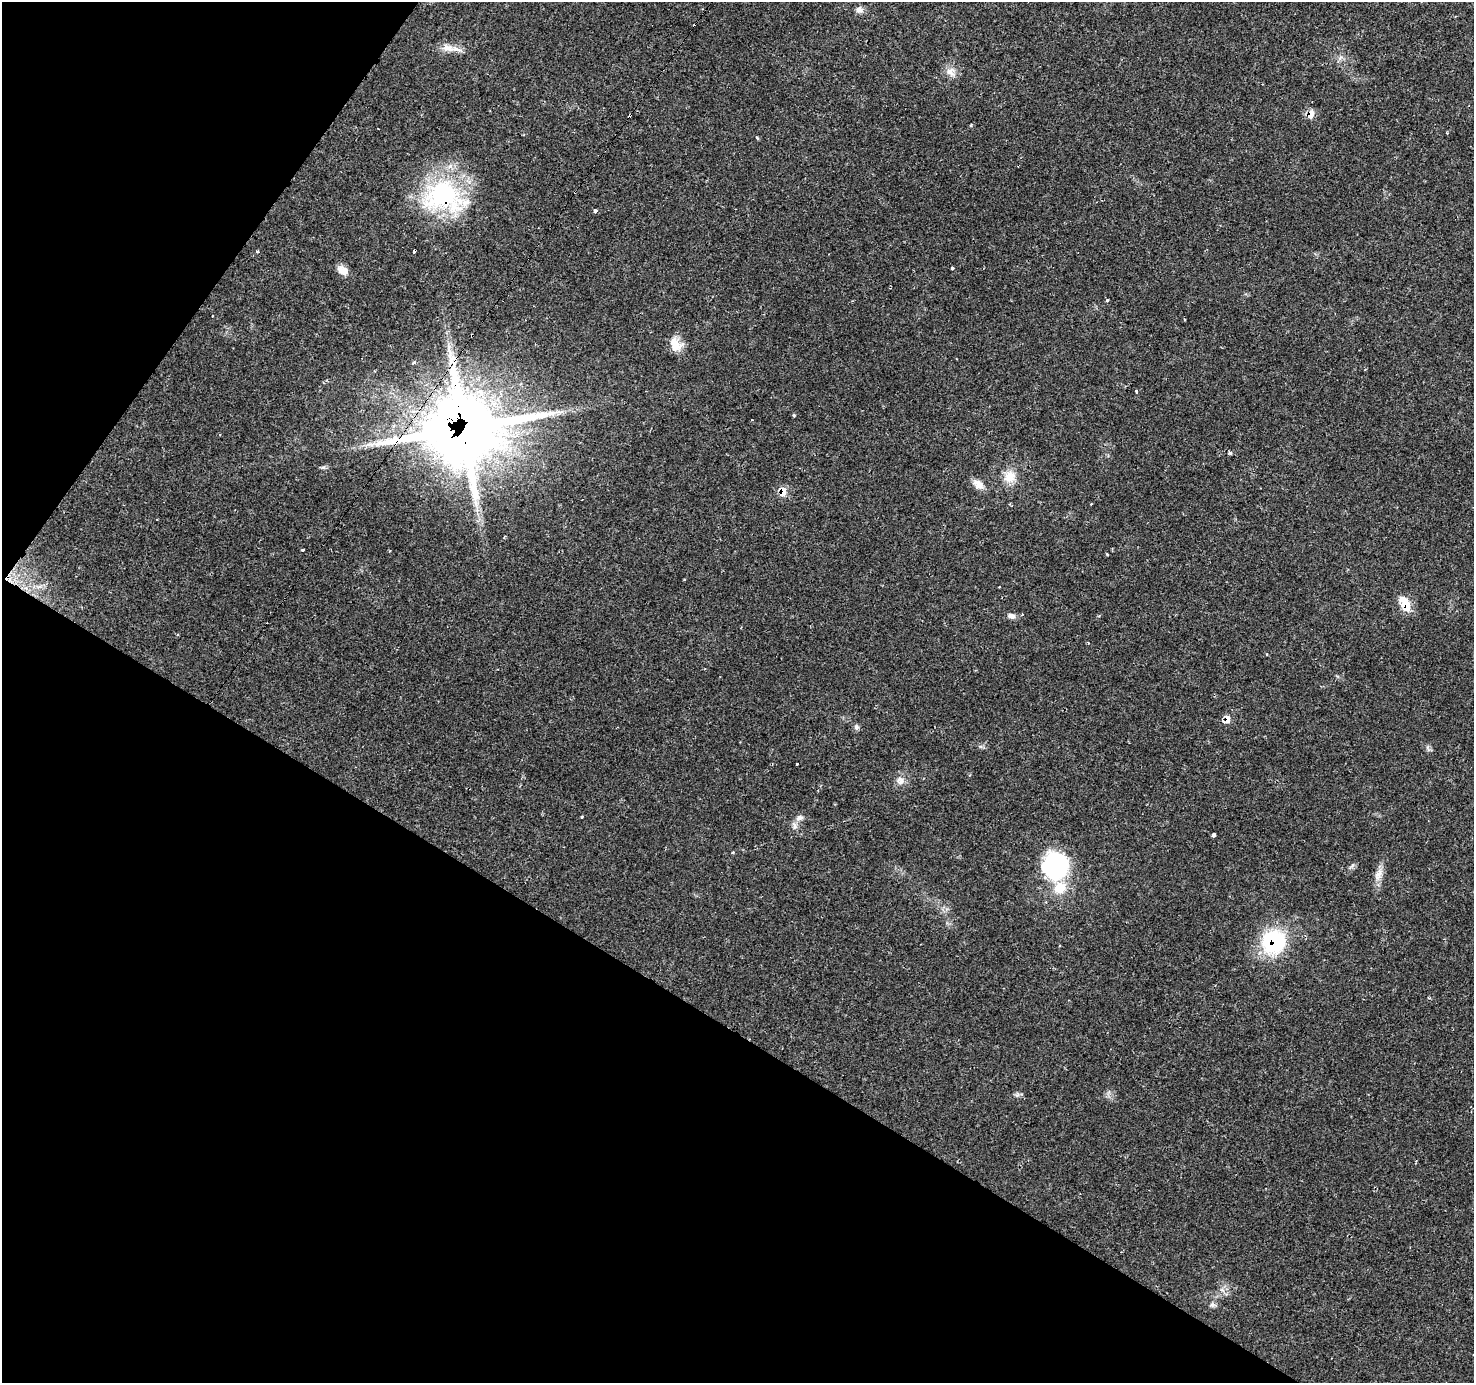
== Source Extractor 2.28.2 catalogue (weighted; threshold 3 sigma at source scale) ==
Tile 9 of 4 x 4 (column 1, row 3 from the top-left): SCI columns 1-1472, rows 1564-2944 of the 5892 x 5956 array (HDU 1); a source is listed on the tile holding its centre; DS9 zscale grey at full resolution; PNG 1476 x 1385 px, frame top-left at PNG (2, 2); no overlay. Shown black and unused: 32% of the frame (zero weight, under 2 of 3 exposures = <1% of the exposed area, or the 3 px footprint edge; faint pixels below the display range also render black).
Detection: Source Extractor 2.28.2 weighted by HDU 2 'WHT'; one run over the whole footprint, this tile lists its part. Background 0.0702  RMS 0.0048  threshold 0.0218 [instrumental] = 3 sigma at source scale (4.5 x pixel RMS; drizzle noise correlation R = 1.50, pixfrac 1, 0.0396/0.0396 arcsec/px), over >= 5 px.
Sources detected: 55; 4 cosmic-ray / hot-pixel residue — not listed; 1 inside a brighter listed object's ellipse — not listed separately; the other 50 listed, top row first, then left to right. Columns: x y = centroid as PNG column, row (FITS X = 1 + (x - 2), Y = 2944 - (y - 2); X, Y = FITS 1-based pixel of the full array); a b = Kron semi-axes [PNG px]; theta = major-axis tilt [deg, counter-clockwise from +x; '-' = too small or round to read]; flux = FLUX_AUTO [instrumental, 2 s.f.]
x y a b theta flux
859 10 10 9 - 2.2
448 48 21 10 -8 5.2
950 72 14 10 -46 3.9
1311 114 9 6 72 4.5
378 129 3 2 - 0.35
444 196 58 40 -11 60
595 211 3 3 - 8.7
257 251 4 3 - 0.91
952 268 3 3 - 1.1
343 270 14 9 -35 4.1
1107 300 4 3 - 0.96
213 316 3 2 - 1
1184 320 3 2 - 0.5
675 344 19 14 -53 6.8
451 359 19 9 -84 6.7
956 359 3 2 - 0.44
414 363 4 3 - 1.6
1136 391 3 3 - 1.3
794 415 4 3 - 0.62
752 420 3 2 - 1.1
463 428 32 26 8 2300
1230 453 4 3 - 0.78
1010 477 17 14 62 7.4
978 484 14 9 -39 4.6
783 492 10 8 -86 5.3
582 500 3 2 - 0.3
504 537 5 3 - 0.45
303 550 3 3 - 1.4
1107 554 4 3 - 0.48
39 587 7 4 19 1.3
999 587 3 2 - 0.5
1405 604 18 10 -60 9.2
1022 615 4 3 - 0.44
1011 616 10 7 -13 2.1
1267 654 3 3 - 0.48
1227 719 12 9 56 3.2
856 727 8 6 -80 1.3
797 764 3 3 - 2.3
900 780 12 9 -75 3.2
582 817 3 3 - 0.61
799 818 11 7 15 2.2
794 826 12 5 -57 1.8
1213 835 4 3 - 3.3
1055 866 34 31 -89 47
1379 874 19 9 66 4.3
1274 942 28 26 57 38
1059 946 3 2 - 0.43
1429 998 4 3 - 0.44
1017 1095 7 4 33 1.1
1212 1305 8 6 3 1.4
Overlapping masked pixels (flux is a lower limit): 7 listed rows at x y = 1311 114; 444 196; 463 428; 783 492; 1405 604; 1227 719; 1274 942
Unlisted compact peaks at least as high as the median listed source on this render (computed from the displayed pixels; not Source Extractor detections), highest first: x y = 323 467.